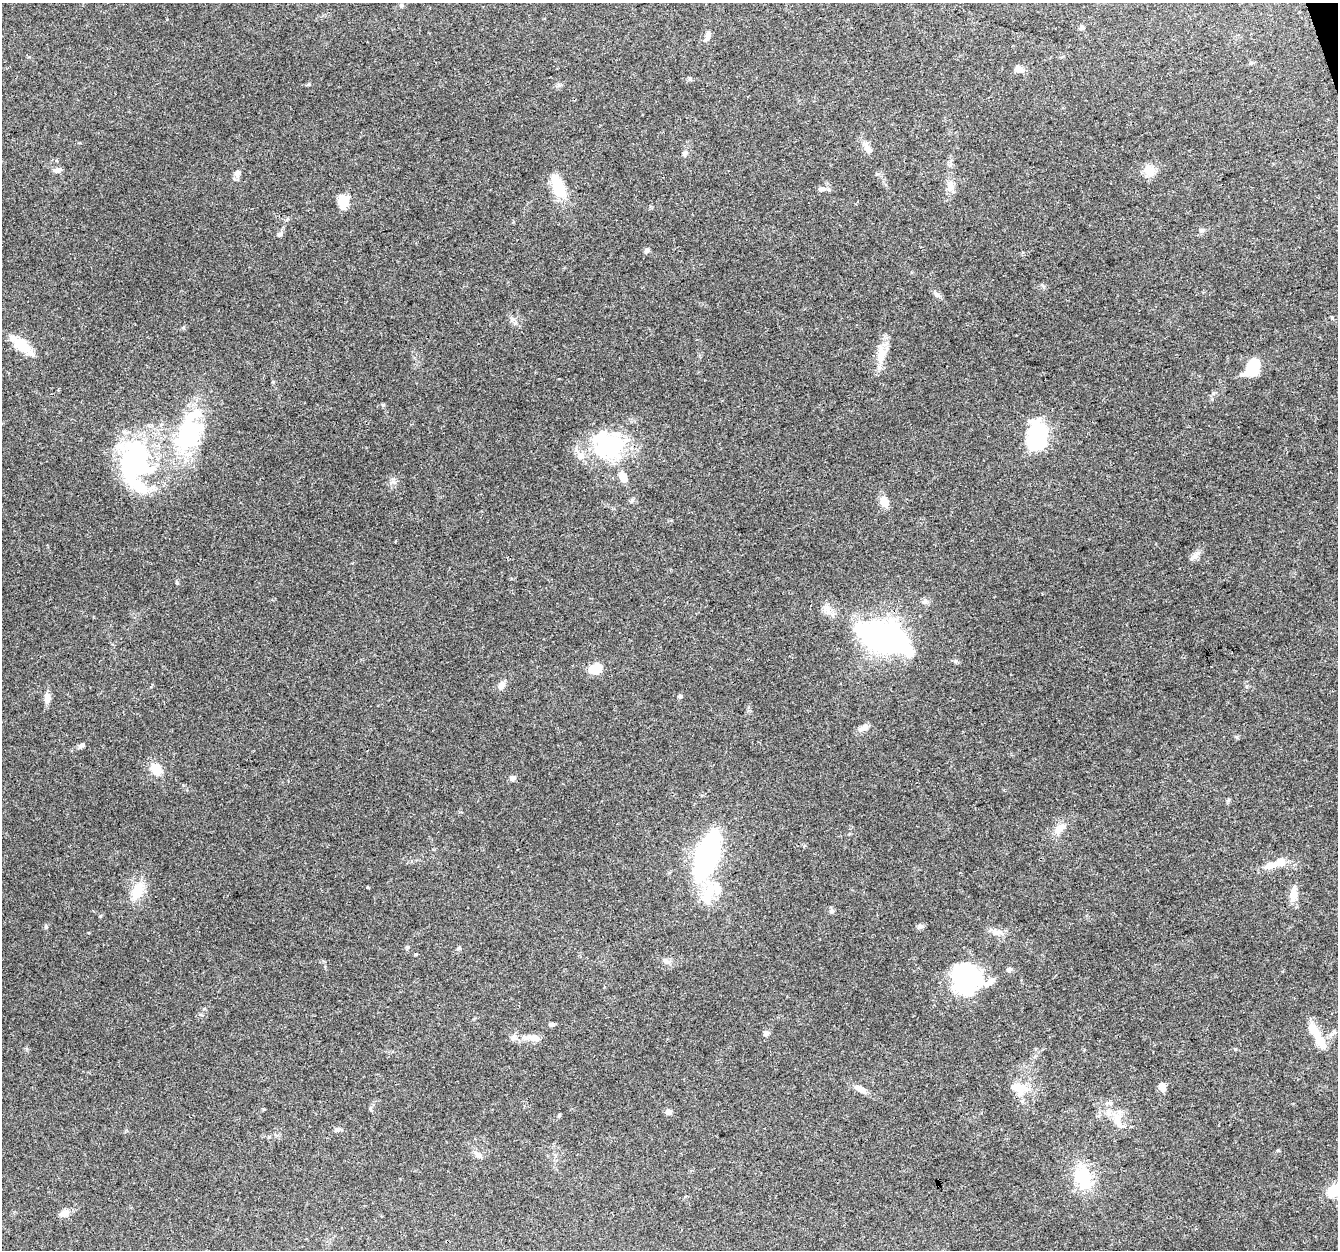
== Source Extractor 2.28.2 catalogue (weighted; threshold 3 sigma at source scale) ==
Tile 10 of 4 x 4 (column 2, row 3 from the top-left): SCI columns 1337-2672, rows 1365-2612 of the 5345 x 5167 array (HDU 1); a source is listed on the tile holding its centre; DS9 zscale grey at full resolution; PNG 1340 x 1252 px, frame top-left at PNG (2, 3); no overlay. Shown black and unused: <1% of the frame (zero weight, under 3 of 4 exposures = <1% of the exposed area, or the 3 px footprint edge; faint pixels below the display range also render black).
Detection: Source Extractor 2.28.2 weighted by HDU 2 'WHT'; one run over the whole footprint, this tile lists its part. Background 0.0694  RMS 0.005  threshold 0.0225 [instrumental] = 3 sigma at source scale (4.5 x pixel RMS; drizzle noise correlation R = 1.50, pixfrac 1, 0.0396/0.0396 arcsec/px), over >= 5 px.
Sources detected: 79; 4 inside a brighter object's white glare — not listed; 5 inside a brighter listed object's ellipse — not listed separately; the other 70 listed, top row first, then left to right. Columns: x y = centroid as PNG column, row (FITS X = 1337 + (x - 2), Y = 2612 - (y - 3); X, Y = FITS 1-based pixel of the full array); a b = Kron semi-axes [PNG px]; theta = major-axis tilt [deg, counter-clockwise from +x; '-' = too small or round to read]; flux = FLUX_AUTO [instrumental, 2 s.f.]
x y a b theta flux
401 5 6 4 90 0.64
1082 28 7 5 27 0.92
706 39 14 5 48 2
1019 70 11 7 -10 3.3
867 148 17 8 -53 3.3
685 153 8 6 19 1.4
57 170 12 6 6 1.7
1149 170 15 13 -27 5.5
237 173 8 8 - 2.3
950 186 13 9 -89 4.6
559 189 28 16 -63 12
822 189 13 6 3 1.8
343 202 10 7 -85 15
279 234 7 6 - 1.3
647 250 6 6 - 1.4
937 295 10 6 -45 1.6
21 345 33 10 -40 11
881 355 26 11 84 8.4
1253 366 18 11 75 14
383 405 5 5 - 0.6
186 436 38 29 78 47
1037 437 25 15 83 55
607 445 42 35 -25 48
140 461 84 26 -80 58
884 501 13 10 -66 4.3
1195 556 9 7 74 2.2
177 583 6 3 -19 0.48
925 602 8 7 - 1.6
882 637 44 21 -18 170
595 668 14 10 19 9.8
501 685 12 8 54 2.5
680 696 6 5 - 0.87
47 699 13 8 87 2.8
864 727 14 7 28 2.7
82 745 7 6 - 1.2
156 769 13 10 -53 8.5
512 778 8 7 - 1.6
1059 829 20 9 41 5
707 855 33 14 70 130
1270 866 20 8 18 5.3
709 891 27 17 51 16
135 893 25 15 85 9.6
1293 894 20 8 84 5.6
831 911 7 4 72 0.86
46 927 6 5 - 0.79
996 932 14 6 -7 3
407 947 5 5 - 0.69
459 948 5 4 - 0.87
666 961 8 7 - 1.8
1009 969 8 6 45 1.2
967 978 31 26 -30 56
204 1009 6 4 3 0.56
552 1024 7 5 22 0.98
1314 1031 32 13 -57 8.7
766 1033 7 6 - 1.8
1333 1033 15 5 36 2
513 1038 9 5 71 1.3
533 1038 17 8 -12 4
1162 1087 12 7 -76 3.1
1017 1088 21 13 -33 7.3
861 1089 16 8 -28 3.4
1110 1103 7 5 -44 1
370 1109 6 4 -71 0.59
668 1112 7 6 - 2.1
1117 1117 12 9 17 4.6
337 1130 8 6 14 1.2
478 1155 12 7 -39 2.2
1083 1178 27 19 -76 22
1334 1191 20 13 31 10
64 1213 12 9 15 2.8
Isophote crosses this tile's border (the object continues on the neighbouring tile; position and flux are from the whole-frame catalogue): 1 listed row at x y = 1334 1191
Unlisted compact peaks at least as high as the median listed source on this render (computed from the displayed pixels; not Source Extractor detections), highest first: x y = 394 482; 515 323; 367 887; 309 84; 1278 1150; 1235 1049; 183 328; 1237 737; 690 79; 416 954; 559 1115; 955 661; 1228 800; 273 382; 1246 686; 828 612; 264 1109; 1212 399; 1043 286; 100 916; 559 85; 287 220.